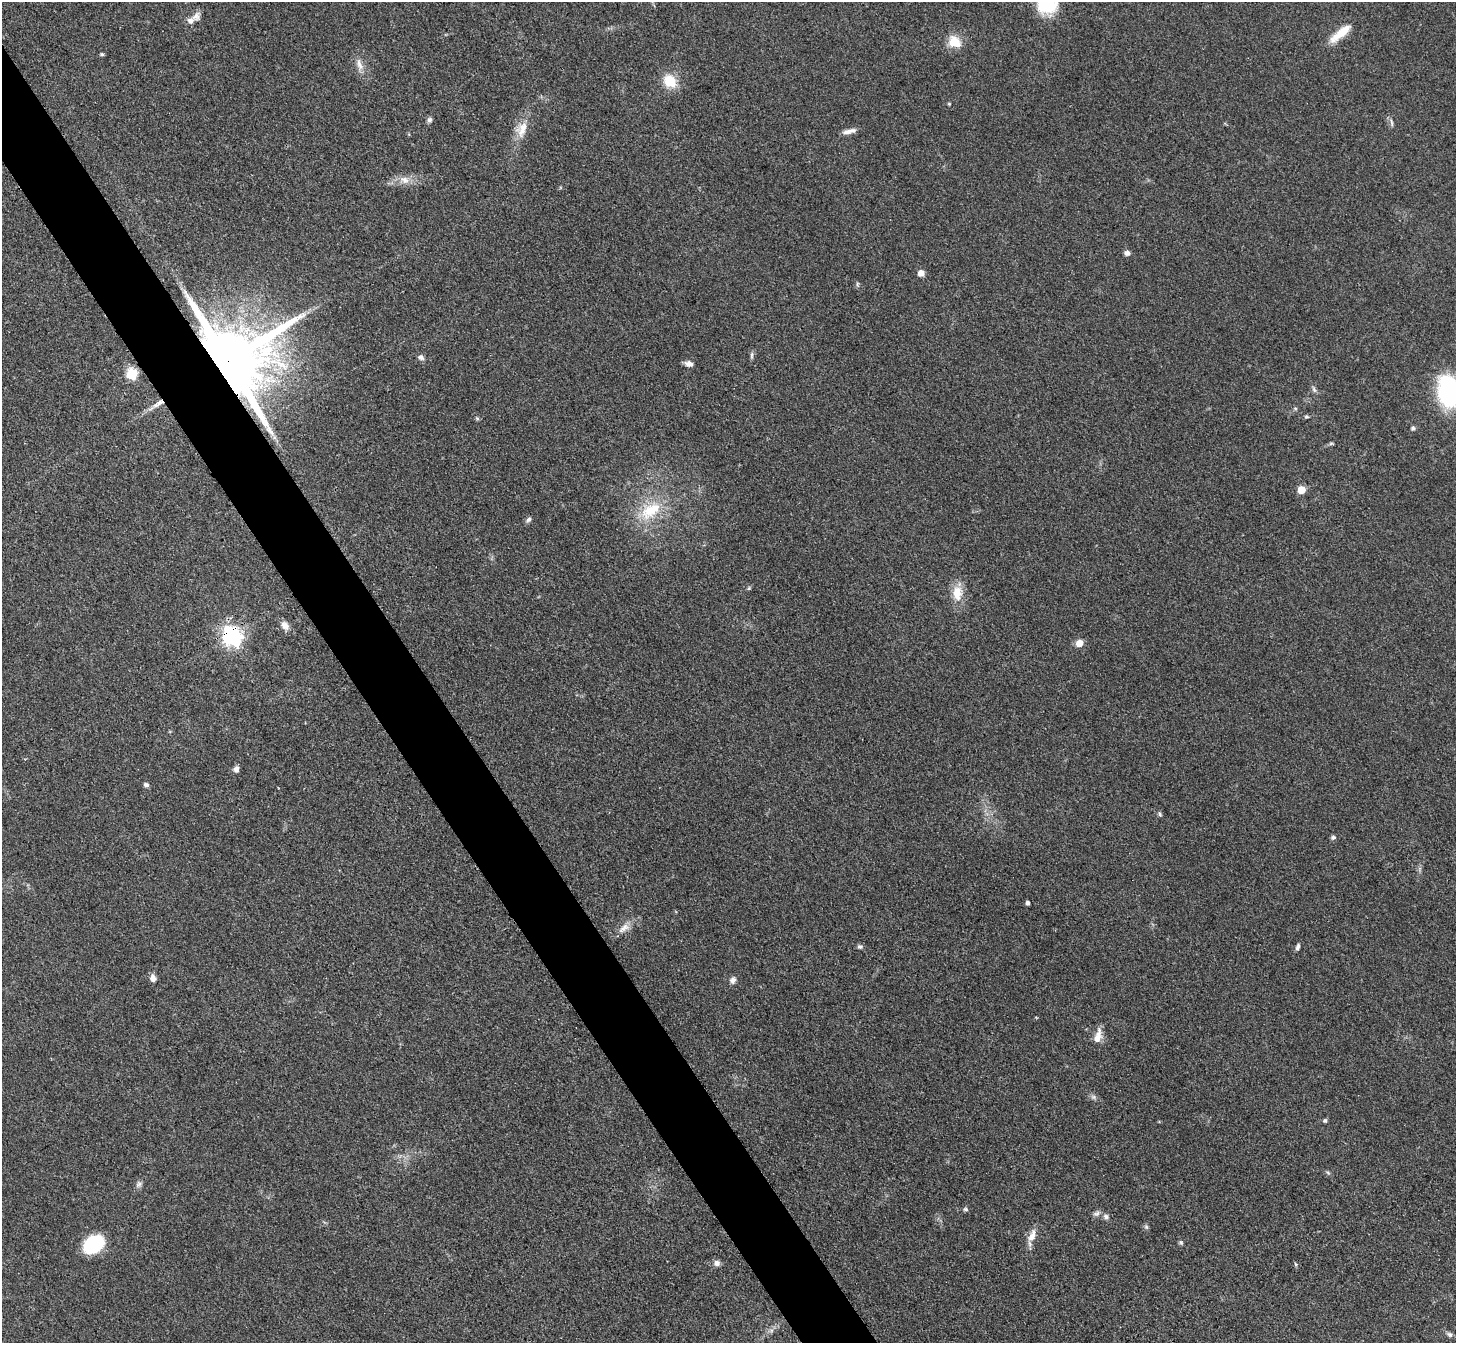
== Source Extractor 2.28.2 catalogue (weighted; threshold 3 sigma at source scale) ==
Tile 11 of 4 x 4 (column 3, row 3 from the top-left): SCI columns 2923-4376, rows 1649-2989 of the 5847 x 5841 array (HDU 1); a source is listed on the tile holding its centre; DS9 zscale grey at full resolution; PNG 1458 x 1345 px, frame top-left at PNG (2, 2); no overlay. Shown black and unused: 5% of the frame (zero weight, under 3 of 4 exposures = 2% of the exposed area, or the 3 px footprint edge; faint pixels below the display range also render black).
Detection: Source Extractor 2.28.2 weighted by HDU 2 'WHT'; one run over the whole footprint, this tile lists its part. Background 0.0921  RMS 0.0063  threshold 0.0282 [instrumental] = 3 sigma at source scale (4.5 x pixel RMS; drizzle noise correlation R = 1.50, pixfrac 1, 0.05/0.05 arcsec/px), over >= 5 px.
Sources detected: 63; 1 long thin detection or spike segment (spike, bleed or trail) — not listed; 1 inside a brighter listed object's ellipse — not listed separately; the other 61 listed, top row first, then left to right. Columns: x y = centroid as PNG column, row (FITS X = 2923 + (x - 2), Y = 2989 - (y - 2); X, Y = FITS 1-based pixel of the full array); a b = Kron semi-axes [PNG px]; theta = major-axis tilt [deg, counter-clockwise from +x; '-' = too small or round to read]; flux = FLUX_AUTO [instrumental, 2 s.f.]
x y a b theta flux
1047 5 19 14 1 34
196 17 14 10 55 4
1341 33 30 9 39 13
954 42 16 13 -33 11
102 54 5 4 - 0.92
359 65 17 7 -69 4.8
670 81 13 11 -47 17
949 104 4 4 - 0.68
430 119 7 5 44 1.7
1392 122 11 4 -82 1.5
522 129 25 13 70 11
849 131 18 6 11 4.2
405 180 15 10 -18 6.1
1127 253 7 6 - 2.4
921 273 5 5 - 7.5
857 285 8 3 -84 0.9
752 355 11 4 90 1.4
421 357 8 6 -31 2.1
228 361 20 17 19 11000
689 364 9 6 -14 3.4
132 374 6 6 - 44
1314 389 10 4 -66 1.6
1449 391 30 21 -77 81
1295 408 5 3 - 0.76
1306 417 5 4 - 0.89
477 418 6 5 - 0.92
1413 428 6 5 - 1.2
1331 444 6 4 1 0.89
1301 490 7 7 - 7.3
650 510 35 20 34 29
529 519 8 5 48 1.7
749 588 6 4 46 0.82
957 593 22 14 -89 11
285 626 12 9 -56 4.1
231 636 8 7 - 330
1080 643 7 6 - 7.4
236 769 8 7 - 2.5
146 785 7 5 -12 1.6
1160 814 7 5 -55 1.1
1333 837 6 5 - 1.5
1028 903 4 3 - 1.9
624 928 19 9 36 6
860 947 6 6 - 1.5
1298 947 9 5 71 1.7
153 978 9 7 -80 3.4
733 980 8 7 - 2.8
1098 1036 20 8 77 6.8
1093 1097 8 6 -21 1.8
1325 1120 5 5 - 1.2
1328 1172 6 5 - 1
139 1184 10 7 68 2.1
965 1209 6 5 - 1.3
1097 1213 12 6 20 2.3
1106 1217 9 7 -36 2.2
1146 1227 7 5 -68 1.3
1032 1236 20 9 68 6.4
1181 1242 7 5 -50 1.1
93 1244 14 11 34 60
717 1263 8 7 - 2.8
1296 1264 5 5 - 0.88
1449 1334 9 6 -32 1.7
Overlapping masked pixels (flux is a lower limit): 2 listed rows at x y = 228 361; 231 636
Isophote crosses this tile's border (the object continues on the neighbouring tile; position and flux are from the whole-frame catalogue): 2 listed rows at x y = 1047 5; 1449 391